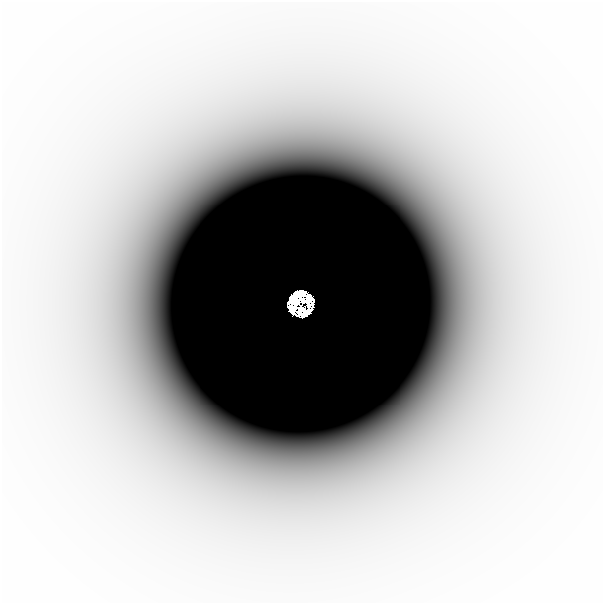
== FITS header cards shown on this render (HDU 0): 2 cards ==
NAXIS1  =                  601
NAXIS2  =                  601

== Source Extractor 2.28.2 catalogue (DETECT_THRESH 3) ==
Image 601 x 601 px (HDU 0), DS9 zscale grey, 1 PNG px = 1 image px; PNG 605 x 605 px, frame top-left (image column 1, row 601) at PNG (2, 2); no overlay
Background -4.12e-07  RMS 1.7e-07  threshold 5.20e-07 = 3 sigma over >= 5 px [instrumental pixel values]
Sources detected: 3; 3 with non-positive FLUX_AUTO (blend fragments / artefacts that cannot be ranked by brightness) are neither listed nor drawn; the other 0 listed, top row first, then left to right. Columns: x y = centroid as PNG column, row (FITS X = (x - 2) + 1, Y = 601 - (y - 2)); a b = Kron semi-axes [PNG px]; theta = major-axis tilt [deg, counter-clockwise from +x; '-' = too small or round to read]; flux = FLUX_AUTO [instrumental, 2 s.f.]
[3 non-positive-flux detections neither listed nor drawn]